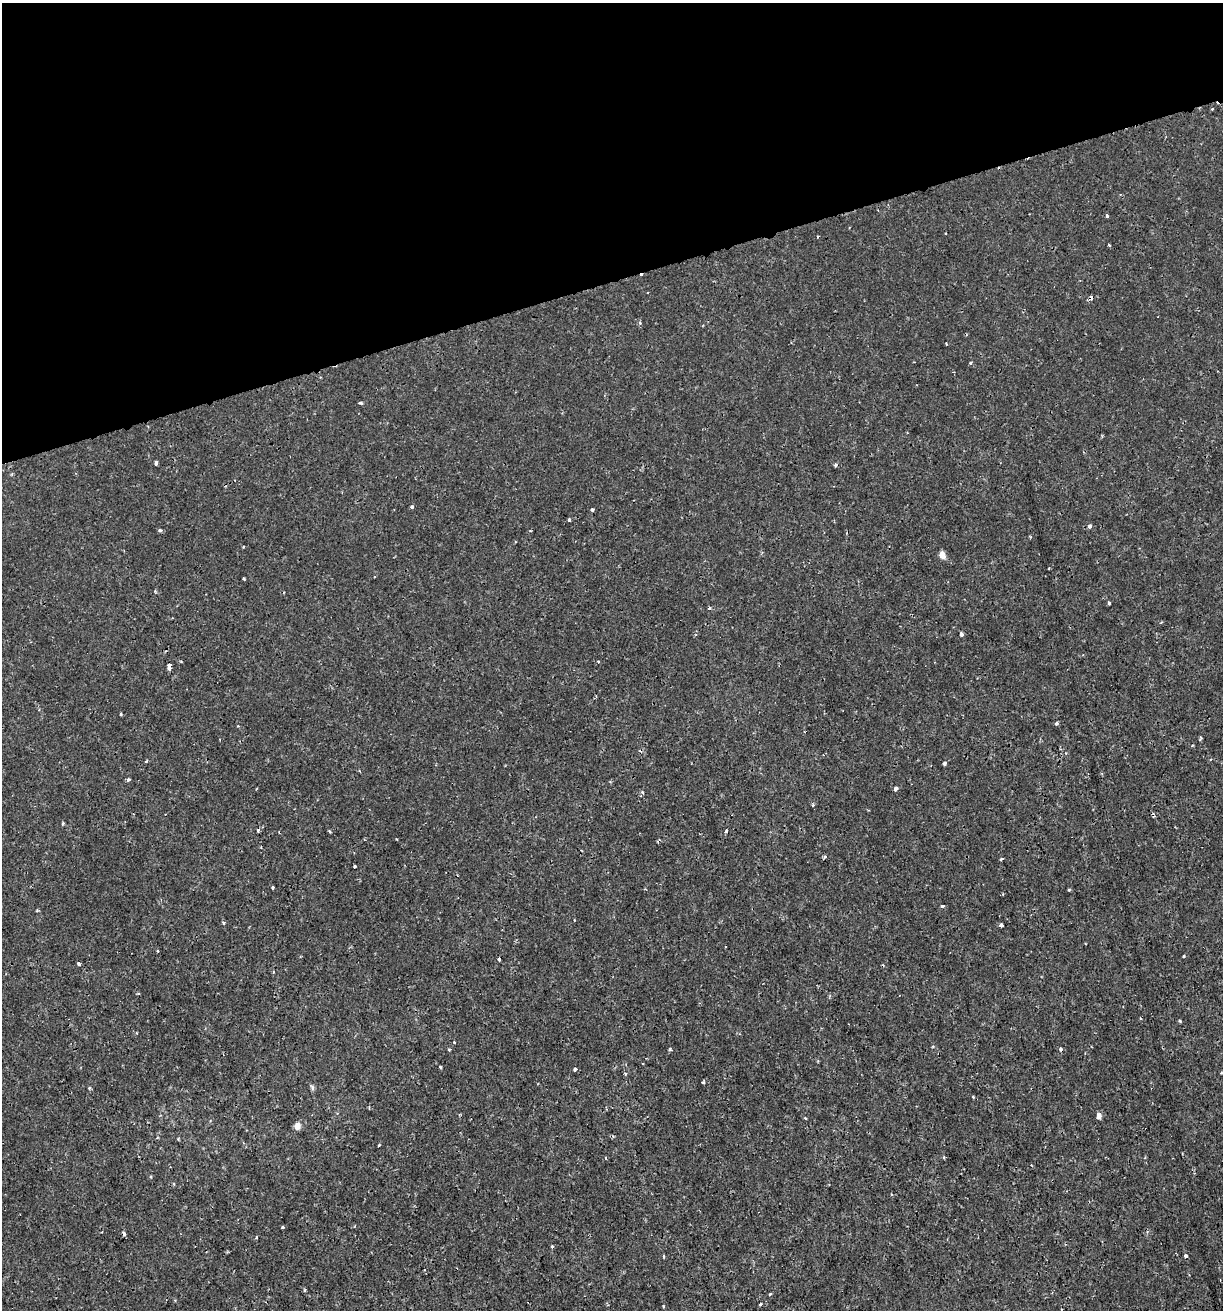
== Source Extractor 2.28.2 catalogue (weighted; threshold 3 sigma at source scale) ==
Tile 3 of 4 x 4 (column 3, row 1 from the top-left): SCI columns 2495-3715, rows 3926-5233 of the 5039 x 5234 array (HDU 1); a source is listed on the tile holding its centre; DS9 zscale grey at full resolution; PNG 1225 x 1312 px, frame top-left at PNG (2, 3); no overlay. Shown black and unused: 21% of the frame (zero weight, under 2 of 3 exposures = <1% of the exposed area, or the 3 px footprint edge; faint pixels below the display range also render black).
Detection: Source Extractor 2.28.2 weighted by HDU 2 'WHT'; one run over the whole footprint, this tile lists its part. Background 6.39e-04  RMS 0.0011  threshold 0.00512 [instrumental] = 3 sigma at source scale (4.5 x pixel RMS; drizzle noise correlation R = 1.50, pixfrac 1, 0.0396/0.0396 arcsec/px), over >= 5 px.
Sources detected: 74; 5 cosmic-ray / hot-pixel residue — not listed; the other 69 listed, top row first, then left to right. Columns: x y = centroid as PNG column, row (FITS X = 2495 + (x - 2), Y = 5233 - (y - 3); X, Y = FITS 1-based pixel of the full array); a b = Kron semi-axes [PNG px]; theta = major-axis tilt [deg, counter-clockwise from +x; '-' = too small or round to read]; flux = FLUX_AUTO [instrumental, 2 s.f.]
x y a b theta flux
1212 109 4 3 - 0.088
1107 216 3 3 - 0.4
818 236 3 2 - 0.092
1109 245 3 3 - 0.13
946 344 3 2 - 0.099
360 403 4 3 - 0.41
156 463 4 3 - 0.3
835 465 5 3 - 0.19
412 507 3 3 - 0.32
592 510 3 3 - 0.2
569 520 4 3 - 0.14
1090 526 4 3 - 0.6
160 530 4 3 - 0.52
243 547 3 2 - 0.13
942 555 6 5 - 1.1
244 579 3 3 - 0.16
155 591 3 3 - 0.12
1109 603 3 3 - 0.28
709 608 5 3 - 0.12
961 634 4 3 - 0.57
598 661 3 3 - 0.13
169 666 6 3 -87 1.1
121 715 3 3 - 0.26
1056 723 3 3 - 0.36
238 726 2 2 - 0.099
1200 738 7 3 76 0.15
146 761 5 3 - 0.1
944 763 4 3 - 0.48
128 779 3 3 - 0.44
896 789 4 3 - 0.46
813 805 3 3 - 0.16
63 823 4 3 - 0.15
329 831 3 3 - 0.2
726 831 5 3 - 0.15
825 857 4 3 - 0.17
1002 859 3 3 - 0.49
354 866 3 3 - 0.17
273 887 3 2 - 0.14
1069 890 4 3 - 0.13
942 906 4 3 - 0.2
223 923 4 3 - 0.18
1001 925 4 3 - 0.69
1184 956 3 3 - 0.17
499 959 4 3 - 0.28
78 963 4 3 - 0.25
1140 1019 3 3 - 0.15
454 1042 3 3 - 0.14
449 1049 3 3 - 0.23
670 1049 4 3 - 0.17
440 1067 4 3 - 0.11
575 1069 3 3 - 0.41
1221 1073 4 2 - 0.09
625 1074 4 3 - 0.17
312 1087 8 4 -90 0.22
89 1088 4 3 - 0.13
973 1097 3 3 - 0.11
1099 1116 6 5 - 0.55
805 1118 4 3 - 0.11
297 1126 7 6 - 0.81
944 1157 4 3 - 0.1
606 1158 3 2 - 0.14
283 1227 4 3 - 0.15
552 1246 4 3 - 0.11
664 1256 3 3 - 0.22
1185 1256 3 3 - 0.35
305 1290 5 3 - 0.13
770 1294 3 2 - 0.25
761 1304 3 3 - 0.6
663 1306 4 2 - 0.092
Unlisted compact peaks at least as high as the median listed source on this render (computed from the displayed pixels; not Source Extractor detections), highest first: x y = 703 1082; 1180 1021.